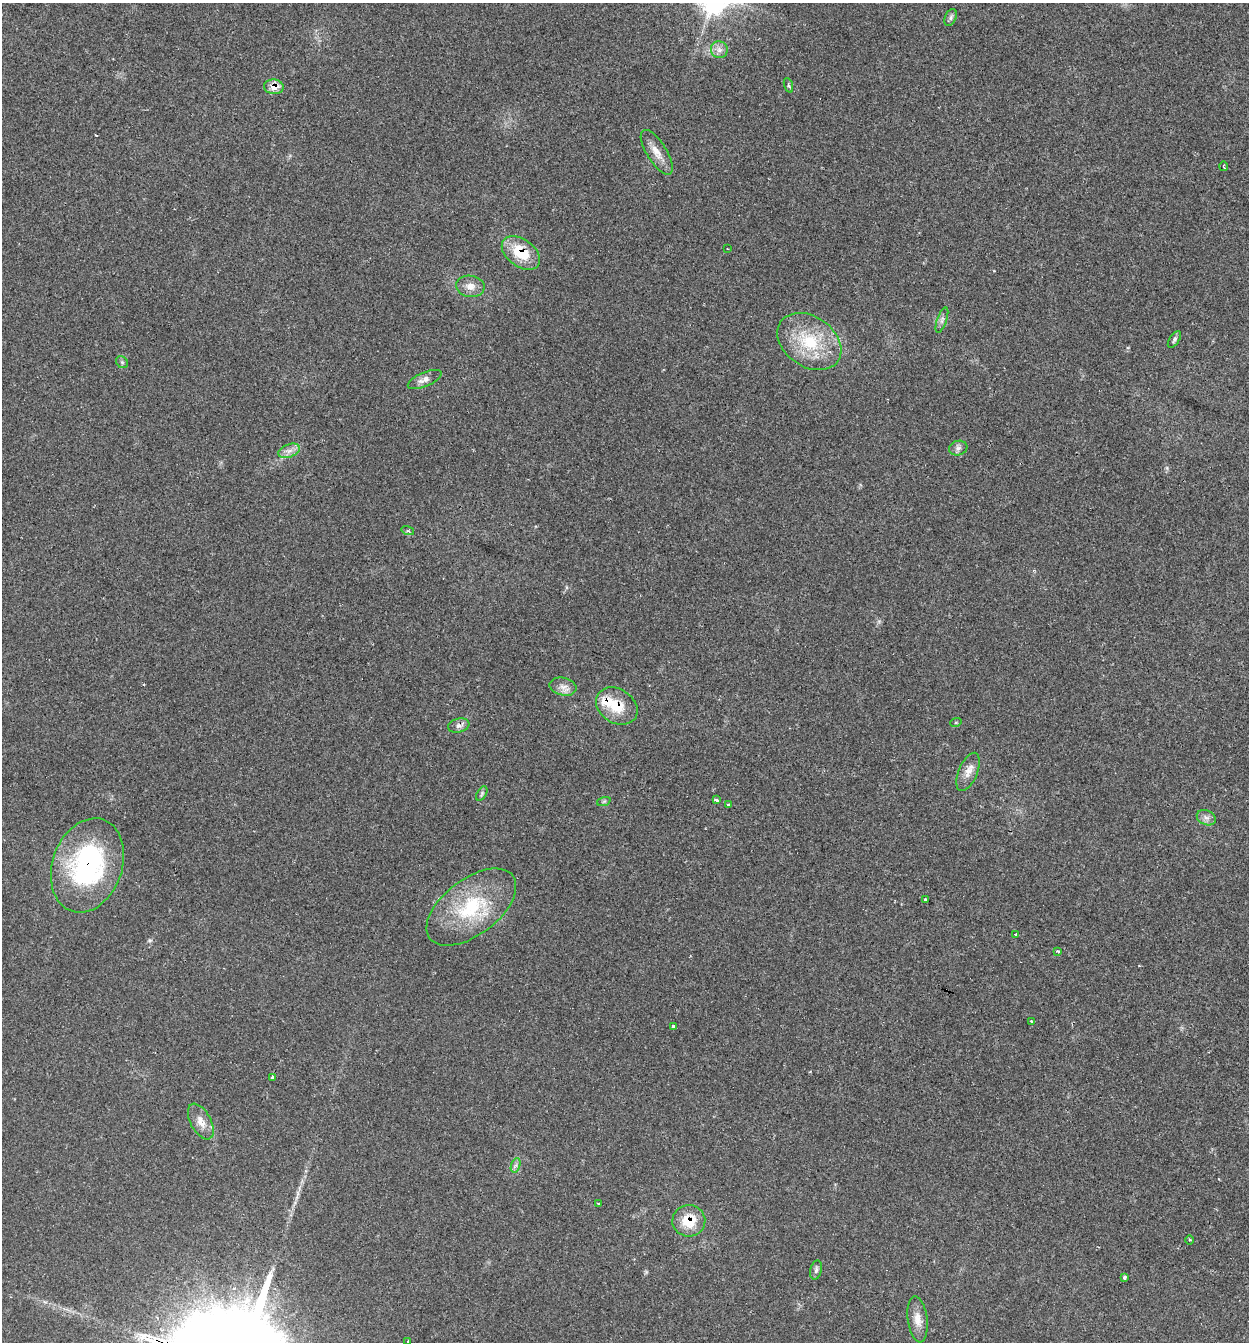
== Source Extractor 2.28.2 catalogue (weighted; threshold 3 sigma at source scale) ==
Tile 6 of 4 x 4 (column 2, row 2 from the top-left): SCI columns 1377-2623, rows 2683-4022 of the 5375 x 5361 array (HDU 1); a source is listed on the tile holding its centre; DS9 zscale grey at full resolution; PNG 1251 x 1344 px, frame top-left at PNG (2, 3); each listed source drawn as its Kron ellipse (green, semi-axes under 4 px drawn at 4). Shown black and unused: <1% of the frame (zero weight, under 2 of 3 exposures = <1% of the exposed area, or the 3 px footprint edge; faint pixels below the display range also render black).
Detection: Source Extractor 2.28.2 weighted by HDU 2 'WHT'; one run over the whole footprint, this tile lists its part. Background 0.0712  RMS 0.0074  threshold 0.0332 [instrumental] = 3 sigma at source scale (4.5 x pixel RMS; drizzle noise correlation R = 1.50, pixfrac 1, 0.05/0.05 arcsec/px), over >= 5 px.
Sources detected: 47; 2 cosmic-ray / hot-pixel residue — neither listed nor drawn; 1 inside a brighter listed object's ellipse — not listed separately; the other 44 listed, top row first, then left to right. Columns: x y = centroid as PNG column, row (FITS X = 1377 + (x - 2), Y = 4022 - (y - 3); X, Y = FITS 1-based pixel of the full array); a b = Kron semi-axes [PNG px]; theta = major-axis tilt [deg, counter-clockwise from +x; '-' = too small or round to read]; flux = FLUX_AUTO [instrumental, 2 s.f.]
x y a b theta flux
951 17 9 5 69 2
719 50 8 8 - 3.8
788 85 7 3 -71 1.1
274 87 10 7 -4 7.9
657 152 25 10 -58 8.7
1224 166 5 2 - 0.71
728 249 3 2 - 0.5
521 253 21 13 -36 25
470 286 14 10 -8 6.5
942 320 13 5 71 2.8
1174 339 9 5 57 1.8
809 341 35 25 -35 40
122 362 6 5 - 1.4
425 379 18 7 24 4.6
958 448 9 7 16 2.6
289 451 11 6 21 4.1
408 531 6 4 -17 0.99
563 687 14 9 -13 5
617 706 22 17 -33 20
956 722 6 3 19 0.81
459 726 11 7 12 3.3
968 772 20 9 67 7.2
482 793 8 4 60 1.5
716 800 4 3 - 3.4
604 801 7 4 19 1.3
728 805 3 3 - 1.5
1206 818 10 7 -25 3.3
87 865 48 35 70 120
925 899 3 3 - 1.3
471 907 52 28 37 56
1016 935 4 3 - 5.7
1058 951 3 3 - 1.9
1032 1021 3 3 - 3.5
673 1027 4 3 - 2.9
272 1078 4 3 - 4.8
201 1122 19 10 -62 7.6
516 1165 7 4 71 1.9
598 1203 3 3 - 2.7
689 1221 16 15 - 19
1189 1240 4 3 - 0.75
816 1270 10 5 75 2.2
1125 1277 3 3 - 2
918 1319 23 10 -82 8.3
408 1341 3 2 - 0.9
Overlapping masked pixels (flux is a lower limit): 5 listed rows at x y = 274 87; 521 253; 617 706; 87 865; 689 1221
Isophote crosses this tile's border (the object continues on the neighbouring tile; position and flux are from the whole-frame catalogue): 1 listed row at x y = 408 1341